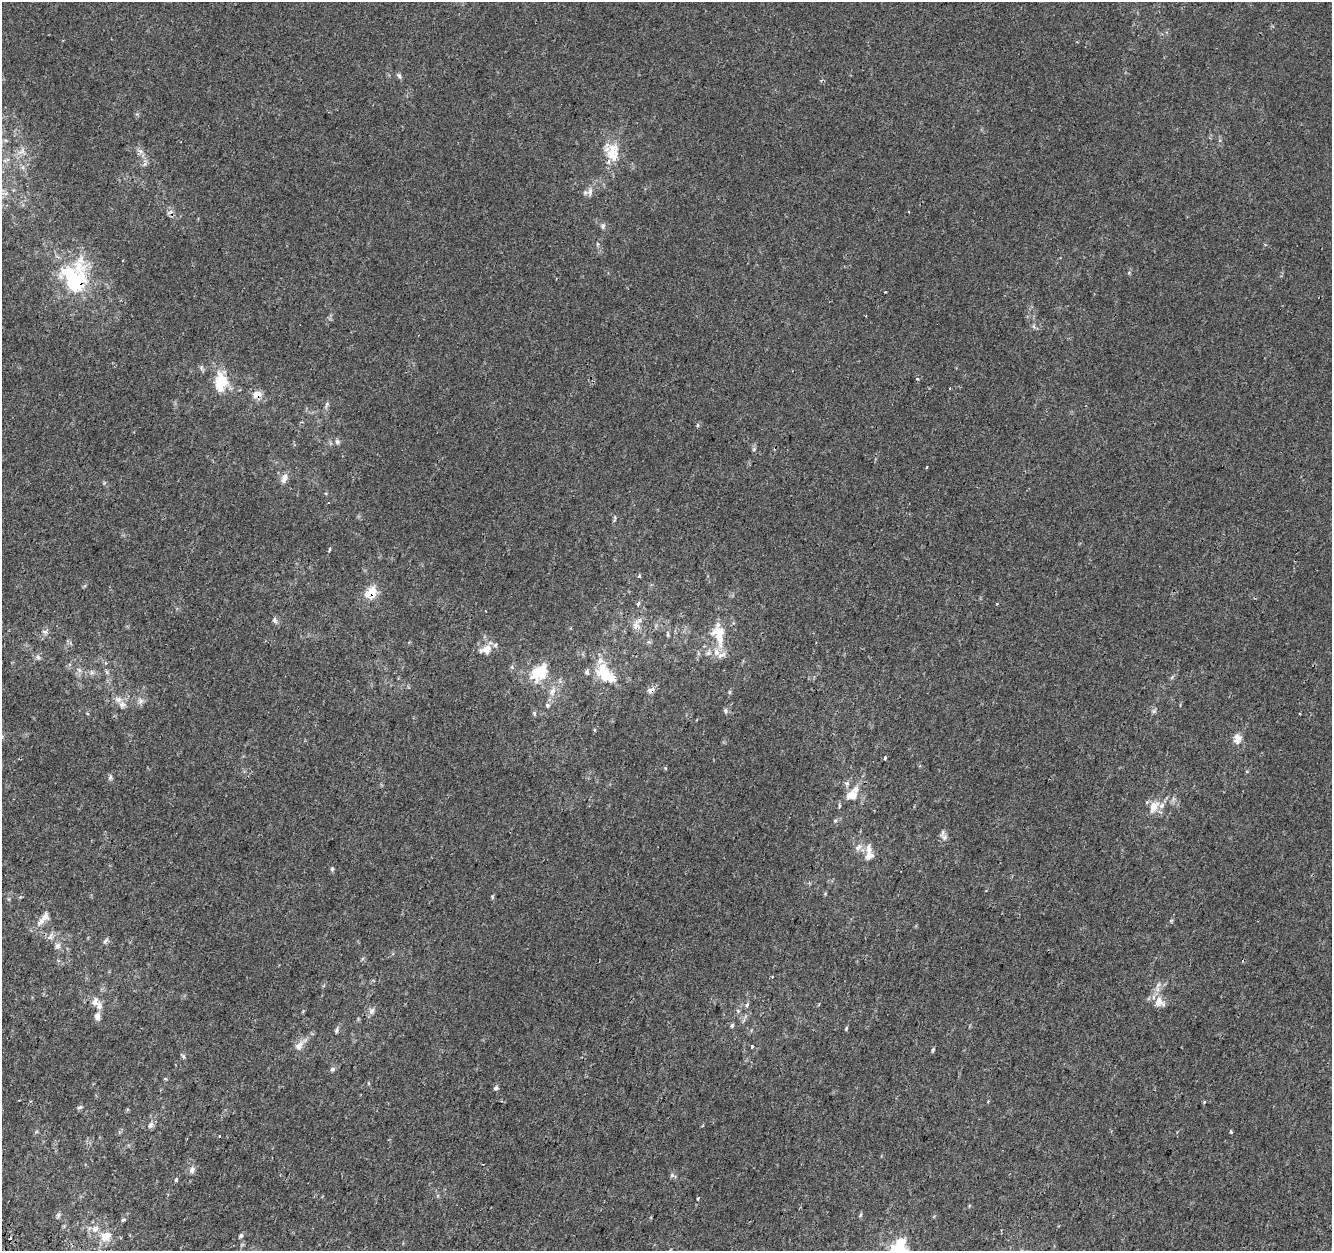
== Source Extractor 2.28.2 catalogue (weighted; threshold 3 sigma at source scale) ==
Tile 7 of 4 x 4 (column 3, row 2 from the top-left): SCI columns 2698-4027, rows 2827-4075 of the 5374 x 5589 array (HDU 1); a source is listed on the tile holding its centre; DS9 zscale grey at full resolution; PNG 1334 x 1253 px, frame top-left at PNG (2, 2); no overlay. Shown black and unused: <1% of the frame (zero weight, under 2 of 3 exposures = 3% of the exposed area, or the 3 px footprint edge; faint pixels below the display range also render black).
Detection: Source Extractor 2.28.2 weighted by HDU 2 'WHT'; one run over the whole footprint, this tile lists its part. Background 1.37e-04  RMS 0.0028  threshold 0.0124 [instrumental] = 3 sigma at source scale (4.5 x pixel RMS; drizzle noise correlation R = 1.50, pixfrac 1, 0.0396/0.0396 arcsec/px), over >= 5 px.
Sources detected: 114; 2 inside a brighter object's white glare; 4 cosmic-ray / hot-pixel residue — not listed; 13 inside a brighter listed object's ellipse — not listed separately; the other 95 listed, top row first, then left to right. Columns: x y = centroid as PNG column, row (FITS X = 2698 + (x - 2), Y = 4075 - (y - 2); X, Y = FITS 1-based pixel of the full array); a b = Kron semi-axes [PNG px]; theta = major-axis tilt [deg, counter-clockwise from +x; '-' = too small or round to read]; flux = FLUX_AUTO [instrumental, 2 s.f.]
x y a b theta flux
399 76 9 5 -56 0.59
22 151 10 7 50 1.4
140 151 7 6 - 0.84
612 152 25 17 -84 6.9
590 192 12 6 82 1.3
5 193 12 3 -10 0.81
909 212 3 3 - 0.45
603 226 7 5 68 0.58
597 244 6 4 71 0.34
75 278 40 31 -86 25
886 292 3 2 - 0.23
866 315 3 2 - 0.24
220 382 21 13 85 7.9
257 394 10 8 12 2.3
326 404 9 3 69 0.53
698 426 5 4 - 0.45
337 441 7 6 - 0.69
754 449 6 4 73 0.42
926 467 3 2 - 0.42
284 478 13 7 69 1.5
329 550 5 3 - 0.29
639 576 4 3 - 0.76
371 593 16 11 51 4.5
997 604 3 3 - 0.31
485 611 3 2 - 0.3
275 620 7 6 - 0.75
636 626 15 10 84 2.3
45 631 8 4 -8 0.58
668 634 9 3 -80 0.45
720 639 26 11 -81 5.5
649 642 6 4 -17 0.4
486 649 13 9 16 3.2
38 657 7 5 -67 0.66
79 670 6 5 - 0.63
541 670 30 16 60 7.1
587 672 7 5 -81 0.55
605 674 22 15 -63 9
651 690 9 7 35 1.2
552 691 12 7 67 1.8
730 692 6 4 -90 0.34
118 699 11 8 19 1.5
141 701 8 5 38 0.94
547 705 6 5 - 0.54
725 711 7 5 -88 0.54
1154 711 6 6 - 0.54
534 714 7 4 -72 0.39
1237 738 12 10 -86 2.2
885 758 4 2 - 0.48
1247 771 5 3 - 0.23
110 777 7 4 46 0.49
852 795 16 13 13 3.2
839 806 6 3 72 0.31
1154 807 17 10 65 3.2
835 821 5 5 - 0.38
944 837 9 7 -26 1.1
858 847 11 7 39 1.3
869 849 18 8 -88 2.2
332 869 5 5 - 0.42
825 894 5 3 - 0.24
493 897 7 3 82 0.36
41 922 12 7 45 1.7
50 936 11 5 72 0.95
105 940 10 4 45 0.56
58 946 7 7 - 0.97
95 1002 12 9 79 1.6
1159 1002 16 13 -47 3
747 1005 6 5 - 0.47
372 1011 10 7 67 1
738 1011 6 4 -46 0.4
97 1016 10 7 -88 1.4
732 1025 6 4 87 0.49
846 1029 7 3 65 0.33
337 1030 7 4 75 0.51
299 1046 14 8 49 2
751 1046 3 3 - 1.7
933 1050 6 3 69 0.41
183 1056 7 4 -59 0.46
332 1069 7 5 2 0.56
496 1088 6 5 - 0.54
1204 1102 4 3 - 0.35
80 1107 7 5 27 0.56
151 1125 10 6 58 0.96
1231 1132 3 3 - 1.4
219 1136 3 3 - 0.63
192 1170 8 7 - 1.1
672 1175 6 6 - 0.5
176 1179 5 4 - 0.47
698 1198 4 3 - 1
58 1215 6 5 - 0.62
860 1215 6 4 72 0.42
123 1220 6 4 30 0.42
95 1228 10 8 58 1.8
106 1236 15 11 35 3.6
241 1236 6 5 - 0.5
901 1242 22 13 19 4.4
Overlapping masked pixels (flux is a lower limit): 4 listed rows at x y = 75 278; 257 394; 371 593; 651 690
Unlisted compact peaks at least as high as the median listed source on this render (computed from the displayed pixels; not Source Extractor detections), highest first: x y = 917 379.